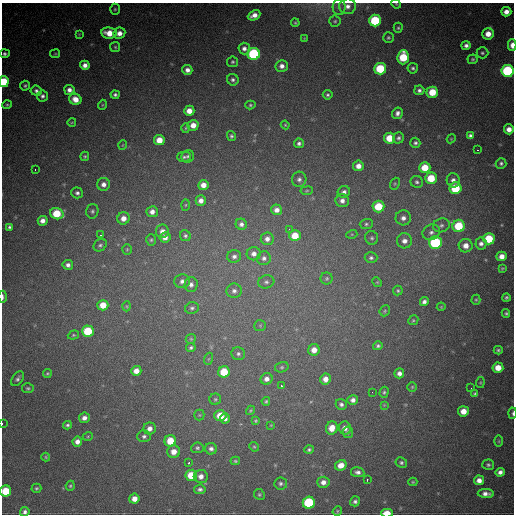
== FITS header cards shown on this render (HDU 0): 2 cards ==
NAXIS1  =                  512
NAXIS2  =                  512

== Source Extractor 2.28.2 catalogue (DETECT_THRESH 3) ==
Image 512 x 512 px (HDU 0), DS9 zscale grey, 1 PNG px = 1 image px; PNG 516 x 516 px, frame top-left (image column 1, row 512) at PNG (2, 3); each listed source drawn as its Kron ellipse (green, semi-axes under 4 px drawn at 4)
Background 1240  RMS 32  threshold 96.1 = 3 sigma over >= 5 px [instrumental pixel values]
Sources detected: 225; all 225 listed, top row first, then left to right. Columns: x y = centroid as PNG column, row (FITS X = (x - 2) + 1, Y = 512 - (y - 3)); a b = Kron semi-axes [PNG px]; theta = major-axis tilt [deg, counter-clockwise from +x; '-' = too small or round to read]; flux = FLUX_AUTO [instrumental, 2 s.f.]
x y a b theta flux
396 4 5 4 - 2300
348 6 8 8 - 13000
339 7 8 6 85 6900
115 9 5 4 - 3300
506 12 5 4 - 15000
254 15 7 4 26 16000
375 20 6 6 - 130000
335 21 5 5 - 3700
295 23 4 3 - 2600
398 28 5 4 - 3200
109 33 8 5 -10 34000
119 33 6 5 - 16000
79 34 4 4 - 1900
488 34 5 5 - 23000
304 38 3 3 - 1800
388 38 5 5 - 3700
466 45 4 4 - 8000
512 45 6 4 89 18000
115 47 5 5 - 3300
244 48 6 5 - 9400
482 53 6 5 - 4500
5 54 5 4 - 5000
55 54 5 4 - 2400
254 54 6 6 - 250000
403 57 7 6 - 87000
473 59 5 5 - 3800
233 62 5 5 - 3700
85 65 5 4 - 12000
282 66 6 6 - 12000
413 68 5 5 - 4600
380 69 6 6 - 110000
187 70 5 5 - 11000
507 71 6 6 - 250000
233 80 6 5 - 6100
4 82 5 4 - 60000
25 86 5 4 - 3800
69 90 5 5 - 11000
419 90 5 5 - 6500
36 91 6 5 - 6000
432 92 5 5 - 53000
115 95 4 4 - 4900
328 95 5 4 - 4100
42 96 5 5 - 6600
75 99 6 5 - 22000
7 105 4 4 - 2900
102 105 5 3 - 2000
250 105 5 4 - 3300
189 111 5 5 - 21000
397 113 6 5 - 8700
72 122 4 3 - 1800
193 125 5 5 - 20000
285 125 4 4 - 2500
185 128 5 3 - 2400
509 129 5 5 - 17000
231 136 5 4 - 4100
470 136 4 4 - 6000
389 138 5 5 - 48000
398 138 6 5 - 5300
451 139 4 3 - 1900
159 140 5 5 - 28000
299 143 5 4 - 6100
415 143 5 5 - 4900
123 145 5 3 - 1600
477 150 3 2 - 2500
85 156 4 4 - 3200
188 156 6 6 - 4700
184 157 7 5 0 5100
501 163 5 5 - 4900
358 166 5 5 - 15000
425 168 5 5 - 45000
35 169 3 2 - 2200
431 178 6 5 - 60000
299 179 8 7 - 8200
453 180 7 6 - 9800
417 182 6 6 - 5500
104 184 6 6 - 12000
395 184 6 4 69 3200
203 185 5 5 - 18000
455 188 6 6 - 98000
307 191 6 3 9 2300
344 192 6 5 - 7300
77 193 6 5 - 6000
201 201 5 5 - 12000
342 201 7 6 - 11000
186 205 6 4 88 2600
378 207 6 5 - 70000
277 210 5 5 - 12000
92 211 7 6 - 5400
152 212 6 5 - 12000
57 214 7 5 -17 70000
123 218 6 6 - 18000
403 218 8 7 - 12000
43 221 5 4 - 12000
241 224 6 5 - 7900
366 224 6 5 - 4700
441 225 8 7 - 7800
459 226 6 6 - 84000
9 227 4 3 - 4200
289 229 3 2 - 3300
162 231 7 6 - 15000
431 232 9 7 26 10000
352 234 5 3 - 2200
100 235 3 3 - 2400
185 236 5 5 - 4300
295 236 5 5 - 44000
165 237 5 5 - 12000
372 238 7 6 - 5300
267 239 6 6 - 11000
489 239 6 5 - 75000
151 240 6 5 - 3700
404 241 7 7 - 14000
435 243 6 6 - 240000
481 243 6 5 - 8400
100 245 7 5 38 5300
466 246 7 7 - 19000
127 249 5 4 - 2800
254 254 7 6 - 11000
234 256 7 6 - 7800
502 256 5 4 - 17000
264 258 7 6 - 7800
371 258 6 5 - 5400
68 265 5 5 - 8600
502 268 4 3 - 2400
327 278 6 6 - 4000
182 281 8 7 - 9300
266 282 8 6 13 6600
377 282 5 4 - 2300
191 284 7 6 - 9400
234 291 7 7 - 8700
398 291 5 5 - 3000
3 297 6 3 90 6100
506 297 4 4 - 4200
476 300 5 4 - 2900
424 302 4 4 - 8100
103 305 5 5 - 31000
127 306 5 3 - 2100
441 307 4 4 - 2100
192 308 7 6 - 5300
385 311 6 5 - 3200
506 313 4 4 - 3400
413 320 5 4 - 2900
260 326 6 5 - 3500
88 331 6 5 - 89000
73 335 6 4 21 2900
191 339 5 4 - 2800
378 346 5 4 - 4300
191 348 5 4 - 4300
314 350 6 5 - 19000
498 350 4 3 - 3700
238 354 7 6 - 6000
208 359 6 4 70 2600
282 367 7 5 15 4100
498 368 5 5 - 30000
136 371 5 5 - 17000
224 372 6 5 - 59000
47 373 4 4 - 2700
399 373 5 5 - 10000
17 379 8 5 55 6100
267 379 6 5 - 12000
325 379 5 5 - 16000
480 383 5 3 - 2300
281 386 3 2 - 2700
412 387 5 5 - 2900
28 388 6 5 - 3600
471 388 3 2 - 3600
372 392 2 2 - 2600
384 392 5 4 - 3800
475 394 4 4 - 3800
215 399 6 5 - 3600
353 400 5 5 - 10000
266 401 4 3 - 3200
341 404 6 5 - 6400
384 405 4 4 - 1900
250 410 5 3 - 2500
463 411 5 5 - 24000
512 413 6 3 88 3600
199 415 5 5 - 3000
220 415 6 5 - 37000
84 418 5 5 - 10000
225 419 5 5 - 8900
256 421 4 4 - 2600
2 423 3 2 - 3200
67 425 4 4 - 4200
271 425 3 2 - 1700
150 428 6 6 - 12000
332 428 7 6 - 25000
345 428 6 6 - 14000
348 432 6 5 - 4400
88 436 5 3 - 2300
144 436 6 6 - 6300
170 441 6 5 - 46000
499 441 6 4 90 2800
77 442 5 5 - 11000
254 447 5 4 - 2600
197 448 6 5 - 4400
211 449 6 6 - 7800
309 450 5 4 - 4000
174 452 6 6 - 20000
46 457 4 4 - 2300
235 461 5 4 - 3100
188 463 3 3 - 5400
401 463 6 5 - 4500
341 465 6 5 - 21000
488 465 6 5 - 4400
358 472 7 5 -9 8100
500 472 5 4 - 9500
191 475 6 5 - 56000
201 476 7 6 - 14000
367 480 3 2 - 4200
479 480 5 5 - 15000
323 482 6 5 - 13000
413 482 4 4 - 2800
281 483 6 6 - 5200
70 486 5 4 - 3200
36 488 5 4 - 3400
200 489 6 4 6 5700
6 491 5 5 - 68000
259 494 6 5 - 3500
486 494 8 4 -1 11000
134 499 5 5 - 18000
355 501 5 5 - 5600
309 503 6 6 - 170000
337 511 5 4 - 2600
25 512 5 4 - 6500
387 513 6 3 1 46000
At the frame edge (FLAGS 8, measured only in part): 11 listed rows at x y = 396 4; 512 45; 5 54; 507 71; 4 82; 3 297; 512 413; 2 423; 6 491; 25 512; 387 513